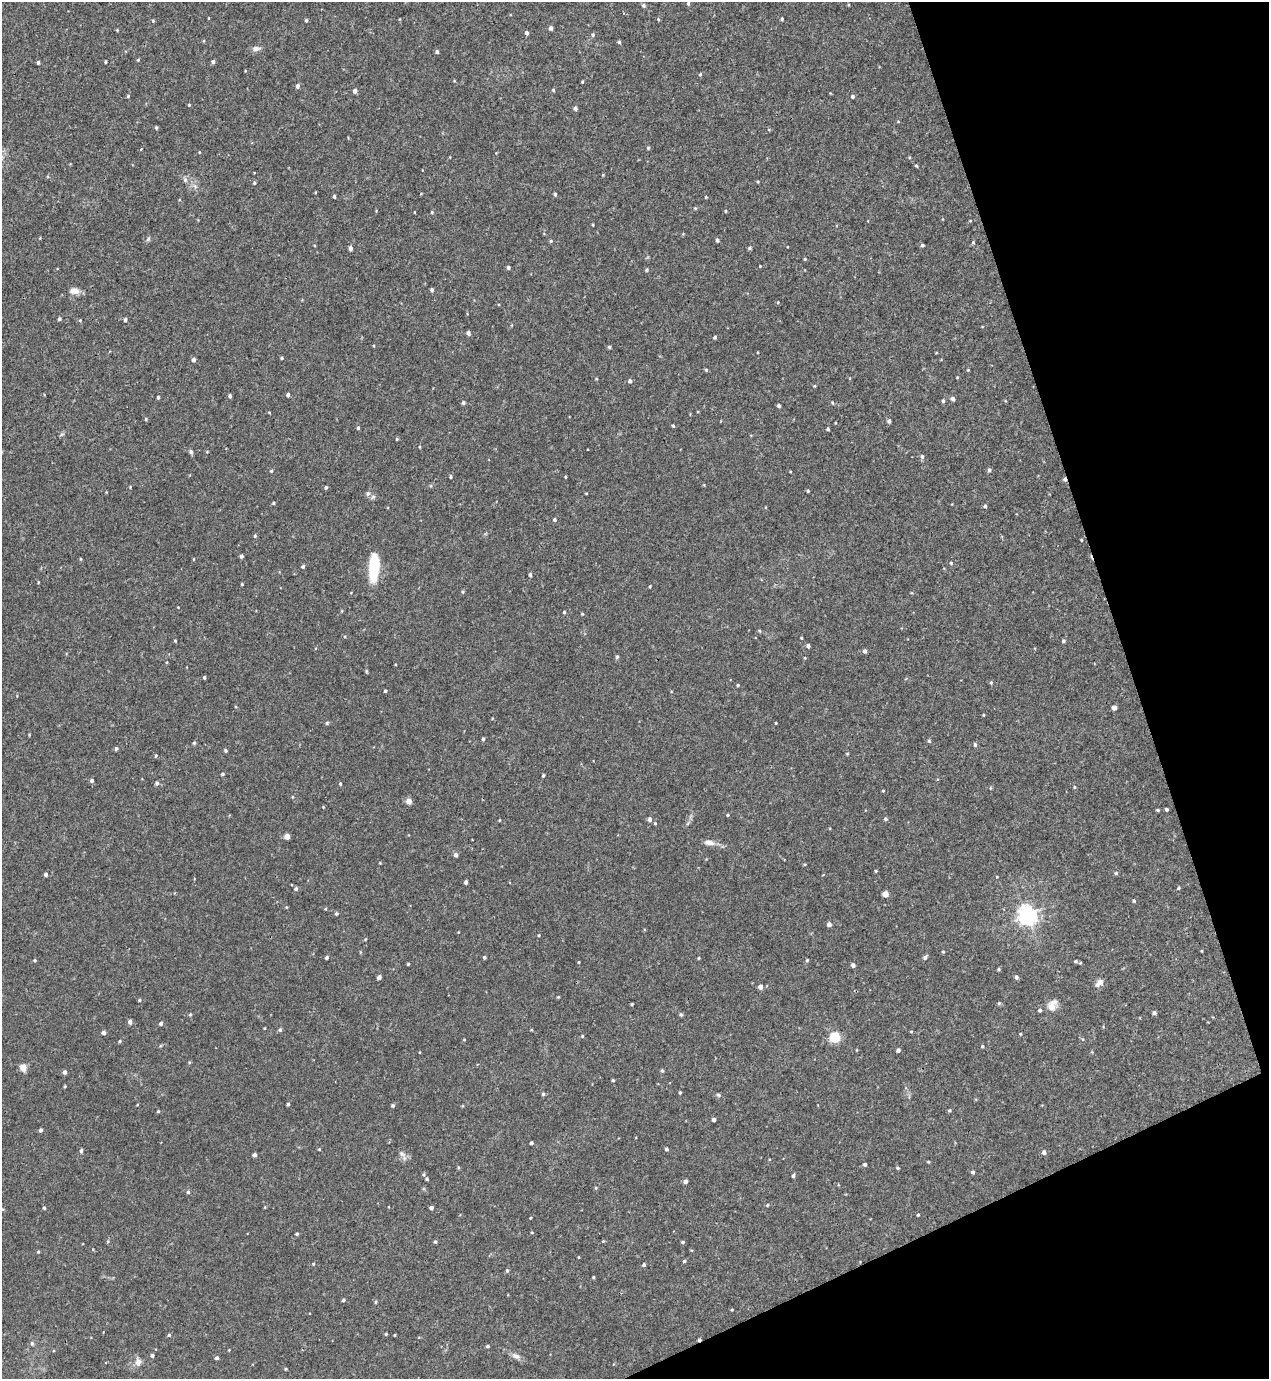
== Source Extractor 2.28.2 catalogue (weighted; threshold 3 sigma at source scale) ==
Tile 12 of 4 x 4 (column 4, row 3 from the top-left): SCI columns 3955-5221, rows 1437-2813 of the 5522 x 5568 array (HDU 1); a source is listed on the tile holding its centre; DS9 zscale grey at full resolution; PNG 1271 x 1381 px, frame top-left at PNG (2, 2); no overlay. Shown black and unused: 17% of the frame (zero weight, under 3 of 4 exposures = <1% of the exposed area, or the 3 px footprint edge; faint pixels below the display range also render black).
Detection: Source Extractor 2.28.2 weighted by HDU 2 'WHT'; one run over the whole footprint, this tile lists its part. Background 0.02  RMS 0.0041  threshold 0.0185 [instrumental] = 3 sigma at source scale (4.5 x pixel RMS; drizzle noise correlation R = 1.50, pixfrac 1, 0.05/0.05 arcsec/px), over >= 5 px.
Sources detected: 288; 2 cosmic-ray / hot-pixel residue — not listed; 1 inside a brighter listed object's ellipse — not listed separately; the other 285 listed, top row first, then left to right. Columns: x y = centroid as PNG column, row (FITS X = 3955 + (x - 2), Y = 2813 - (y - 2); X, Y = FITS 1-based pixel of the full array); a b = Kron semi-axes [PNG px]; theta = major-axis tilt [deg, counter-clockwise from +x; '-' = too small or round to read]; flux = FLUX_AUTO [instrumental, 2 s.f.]
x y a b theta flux
688 3 5 4 - 0.61
643 5 6 5 - 0.8
400 19 4 3 - 0.29
658 19 4 3 - 0.37
782 19 4 4 - 0.54
306 20 4 3 - 0.51
153 21 4 4 - 0.46
551 28 4 4 - 1.3
117 30 4 3 - 0.36
526 33 4 4 - 1.2
593 35 5 4 - 0.6
619 42 4 3 - 0.73
256 49 9 6 11 1.9
437 52 4 4 - 0.96
138 60 4 3 - 0.39
38 62 4 3 - 0.66
105 62 3 2 - 0.44
213 62 4 4 - 0.96
245 71 3 2 - 0.27
700 74 4 3 - 0.56
454 81 4 3 - 0.31
582 82 3 3 - 0.4
298 86 5 4 - 1.2
553 90 4 4 - 0.5
355 91 4 4 - 1.5
128 96 4 4 - 0.47
852 96 4 4 - 0.66
189 105 4 3 - 0.45
575 108 5 4 - 1
898 122 5 3 - 0.31
156 127 4 3 - 0.58
648 148 4 4 - 0.58
916 166 4 3 - 0.44
603 175 4 4 - 0.32
185 180 7 6 - 0.98
758 182 4 3 - 0.38
254 183 5 4 - 0.51
195 186 8 5 -45 1.1
315 192 3 2 - 0.31
555 194 4 3 - 0.65
334 196 4 3 - 0.65
706 197 3 3 - 0.32
695 208 5 4 - 0.46
726 211 4 3 - 0.34
414 212 3 2 - 0.23
432 212 4 4 - 0.48
970 221 5 3 - 0.34
593 225 3 3 - 0.35
148 239 7 5 60 0.7
717 240 4 4 - 0.81
551 241 5 4 - 0.51
973 242 5 4 - 0.53
922 245 4 4 - 0.68
350 248 4 4 - 1.2
750 248 4 4 - 0.64
805 259 3 3 - 0.41
760 266 2 2 - 0.27
508 267 4 4 - 0.77
647 270 5 5 - 0.62
432 290 4 3 - 0.81
74 291 12 8 -5 2.8
778 302 4 3 - 0.3
59 319 4 4 - 0.65
80 320 4 4 - 0.4
125 320 4 4 - 0.87
468 333 4 4 - 1.3
715 337 4 3 - 0.71
609 347 4 4 - 0.64
936 353 4 3 - 0.26
282 358 4 3 - 0.47
194 360 5 4 - 1.2
706 370 4 4 - 0.54
968 370 4 3 - 0.31
596 379 4 3 - 0.32
630 381 5 4 - 1.1
288 395 4 3 - 0.97
230 396 4 3 - 0.79
158 397 3 3 - 0.68
953 399 5 4 - 1.3
943 401 5 4 - 0.74
463 402 4 4 - 0.94
832 403 5 4 - 0.44
779 405 3 3 - 0.94
269 412 4 3 - 0.34
146 419 4 4 - 0.41
889 421 5 5 - 1
673 426 4 3 - 0.49
358 428 4 3 - 0.64
828 429 4 3 - 0.61
62 434 6 4 19 0.54
397 439 3 3 - 0.43
420 447 4 3 - 0.34
191 452 5 4 - 0.89
922 456 6 4 -89 0.87
989 470 5 4 - 0.81
271 471 4 4 - 0.47
451 477 4 4 - 0.5
565 477 3 2 - 0.3
130 487 3 3 - 0.3
326 487 4 3 - 0.59
808 491 3 3 - 0.53
586 493 4 2 - 0.29
368 494 7 5 68 0.88
373 497 7 5 45 0.84
274 503 4 3 - 0.48
985 506 5 4 - 0.7
555 520 4 4 - 0.71
255 536 5 4 - 0.47
1081 540 4 2 - 0.31
241 556 4 4 - 0.92
81 559 4 3 - 0.42
194 559 4 2 - 0.3
951 563 5 4 - 0.52
303 566 4 4 - 0.84
374 567 30 10 87 16
530 575 4 3 - 0.7
38 582 4 3 - 0.31
242 584 3 3 - 0.38
650 586 3 2 - 0.4
463 592 5 4 - 0.44
342 611 5 3 - 0.32
564 612 4 4 - 0.52
582 614 4 3 - 0.39
345 636 4 3 - 0.38
801 638 3 3 - 0.38
175 641 3 3 - 0.41
1063 641 4 4 - 0.61
808 646 4 4 - 1.2
865 651 4 4 - 1.2
617 657 5 4 - 0.55
366 671 5 3 - 0.44
204 677 3 3 - 0.56
991 683 5 4 - 0.5
738 685 4 3 - 0.46
385 691 3 3 - 0.57
1114 708 4 4 - 1.8
983 715 5 3 - 0.32
327 723 4 4 - 0.58
776 723 4 2 - 0.28
29 735 5 3 - 0.31
483 739 4 3 - 0.66
929 741 5 4 - 0.54
194 743 5 4 - 0.58
975 745 5 4 - 0.71
116 748 5 4 - 0.66
225 750 4 4 - 0.65
156 756 4 3 - 0.45
222 774 4 3 - 0.63
543 775 3 3 - 0.56
92 781 4 4 - 0.92
157 783 5 4 - 0.85
340 784 4 3 - 0.5
1074 787 4 4 - 0.44
990 788 5 3 - 0.36
883 791 3 3 - 0.35
409 801 5 4 - 3.8
323 807 4 3 - 0.32
1166 809 3 3 - 0.65
1158 810 4 3 - 0.52
727 815 4 3 - 0.39
650 819 5 4 - 1.1
885 819 5 4 - 0.67
499 820 4 2 - 0.29
655 823 4 3 - 0.45
287 836 4 4 - 3.4
709 842 13 7 -7 2.5
456 855 5 5 - 1.1
380 863 4 3 - 0.29
805 864 5 3 - 0.36
876 871 3 3 - 0.38
1116 873 5 4 - 0.64
46 874 4 4 - 0.99
997 877 4 2 - 0.28
466 882 4 3 - 1
1179 888 5 3 - 0.48
296 889 4 4 - 0.8
885 894 4 4 - 4.4
1134 901 5 4 - 0.55
286 907 5 3 - 0.33
325 909 4 3 - 0.38
336 913 4 4 - 0.62
1027 915 7 7 - 190
829 924 4 4 - 1.5
539 935 4 3 - 0.35
1202 951 4 2 - 0.29
360 952 5 3 - 0.36
943 952 4 4 - 0.38
484 957 4 3 - 0.56
925 957 6 4 48 0.94
327 958 4 3 - 0.87
699 958 3 3 - 0.41
35 960 4 4 - 0.51
807 960 4 4 - 0.46
1076 961 6 5 - 0.74
579 962 4 3 - 0.3
408 964 3 3 - 0.43
853 965 4 4 - 1.3
999 969 5 4 - 0.48
379 977 4 4 - 1.6
1016 977 5 4 - 0.92
1099 983 13 7 45 2
760 987 5 5 - 1.6
558 997 3 3 - 0.36
139 1000 4 3 - 0.49
999 1003 5 4 - 0.49
632 1004 3 3 - 0.44
1052 1005 17 12 60 3.8
1154 1013 4 4 - 1
190 1014 4 3 - 0.51
681 1014 5 4 - 0.62
130 1022 4 4 - 1.5
161 1023 4 4 - 0.94
280 1030 5 4 - 0.69
911 1032 4 3 - 0.3
104 1033 4 4 - 1.3
1020 1034 4 3 - 0.37
582 1036 4 4 - 0.41
835 1037 5 5 - 36
464 1040 4 3 - 0.31
120 1041 4 3 - 0.46
982 1046 4 3 - 0.47
856 1050 4 3 - 0.27
898 1050 4 4 - 0.97
189 1062 4 4 - 0.44
23 1067 7 6 - 3.4
662 1071 4 4 - 0.66
65 1072 5 4 - 1.1
613 1080 3 3 - 0.47
65 1086 3 3 - 0.37
680 1093 4 3 - 0.44
543 1094 4 4 - 0.64
718 1095 6 5 - 0.67
288 1104 3 3 - 0.75
137 1105 4 3 - 0.32
393 1105 4 4 - 0.75
949 1110 4 4 - 0.54
158 1111 4 3 - 0.44
714 1120 4 3 - 1.1
41 1130 4 3 - 0.93
531 1143 3 3 - 0.81
319 1149 4 3 - 0.41
666 1149 4 3 - 0.85
81 1151 4 4 - 0.79
1044 1152 5 5 - 1.2
402 1154 12 7 -41 1.8
254 1155 4 4 - 1
928 1162 5 3 - 0.32
865 1164 4 4 - 0.74
898 1168 4 4 - 0.55
973 1172 4 4 - 0.84
793 1176 4 3 - 0.83
427 1179 5 5 - 0.75
685 1181 4 4 - 1.5
596 1188 5 4 - 0.4
188 1192 5 4 - 0.65
767 1205 5 3 - 0.31
44 1208 4 4 - 0.52
431 1208 4 4 - 1.2
918 1215 3 3 - 0.38
530 1218 4 2 - 0.27
297 1234 4 4 - 0.57
603 1241 4 3 - 0.39
435 1242 4 4 - 0.59
683 1242 5 4 - 0.52
38 1252 4 4 - 0.42
579 1257 4 2 - 0.29
684 1261 4 4 - 0.58
313 1264 4 3 - 0.4
644 1265 4 4 - 0.67
507 1270 5 4 - 0.63
593 1277 4 3 - 0.37
343 1300 4 3 - 0.71
376 1302 4 4 - 0.44
732 1310 3 3 - 0.34
386 1334 3 3 - 0.42
169 1335 4 4 - 0.55
395 1335 3 2 - 0.34
32 1343 6 5 - 0.7
488 1346 4 3 - 0.66
229 1350 3 3 - 0.26
152 1355 4 4 - 0.84
516 1356 12 7 -23 1.9
217 1358 4 4 - 0.94
138 1362 12 8 89 2.3
286 1369 4 3 - 0.37